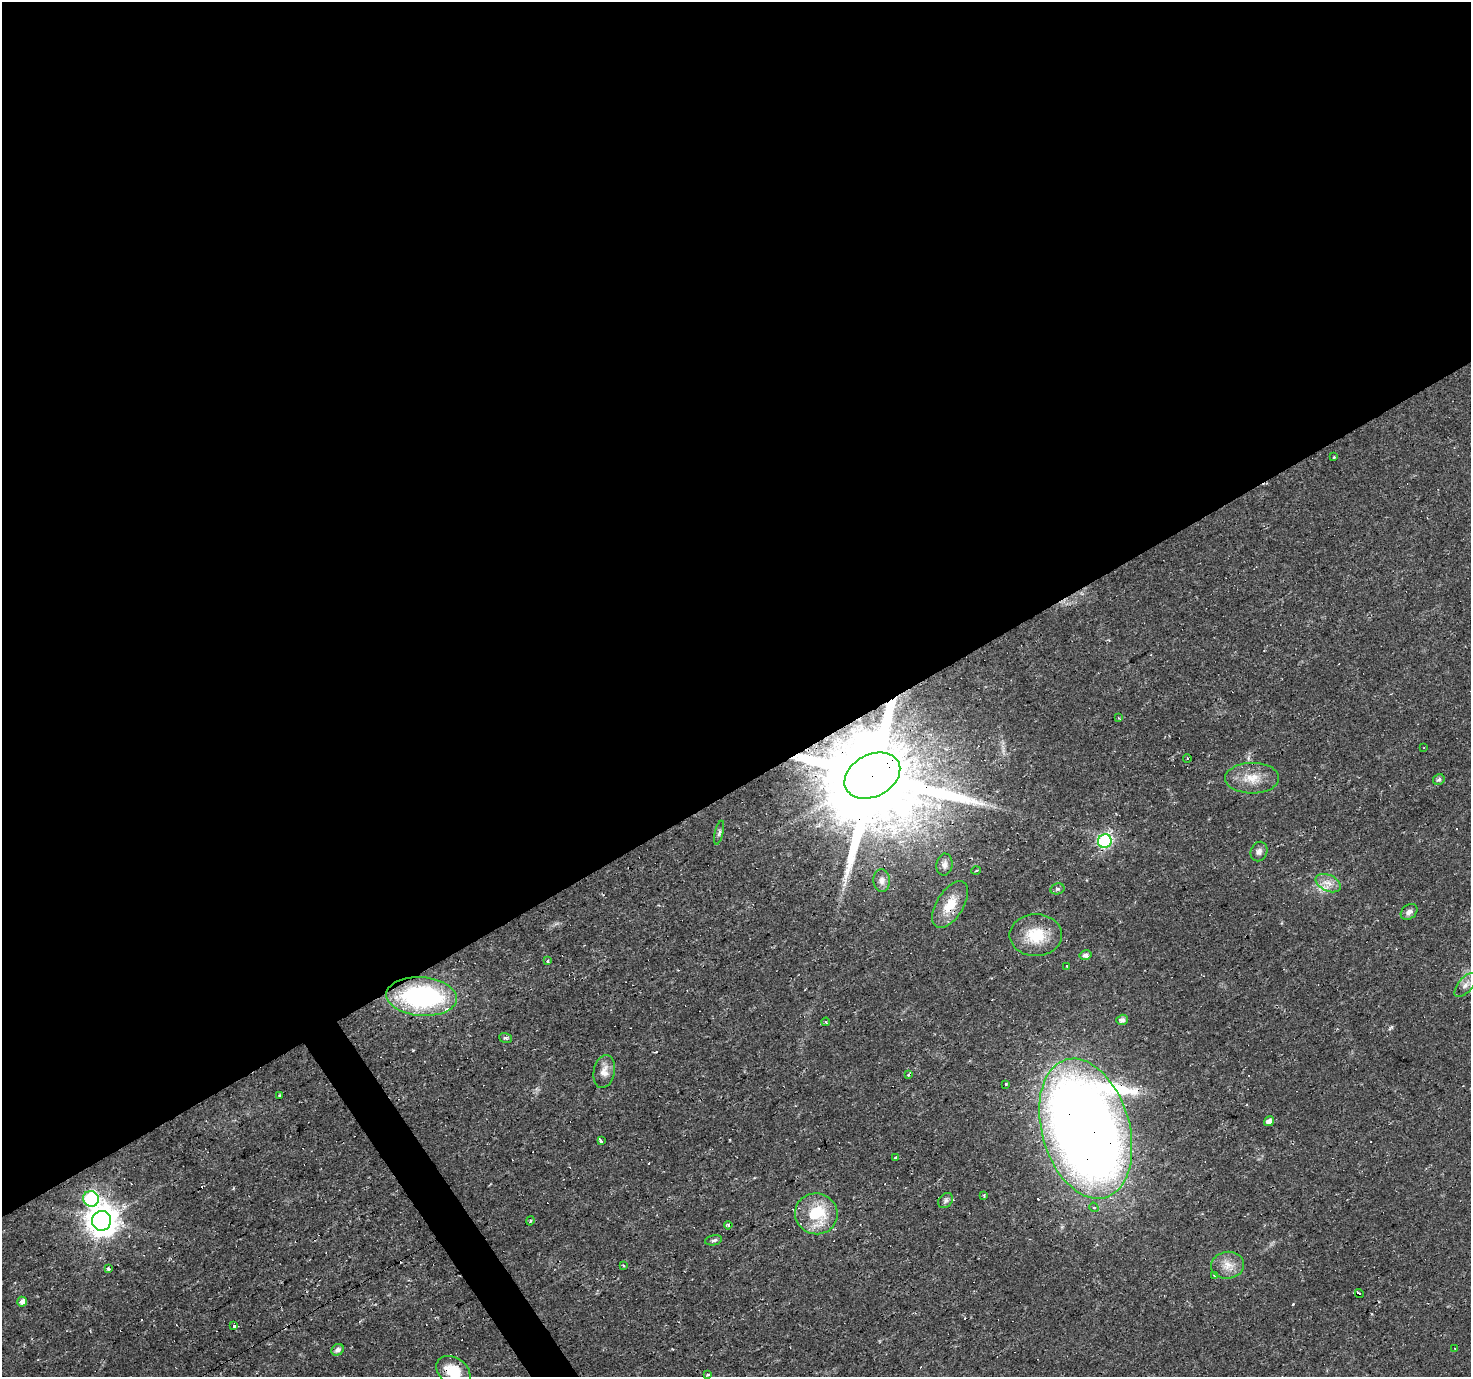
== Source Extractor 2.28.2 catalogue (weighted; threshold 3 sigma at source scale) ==
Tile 2 of 4 x 4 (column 2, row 1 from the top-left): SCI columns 1471-2939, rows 4238-5612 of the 5878 x 5787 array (HDU 1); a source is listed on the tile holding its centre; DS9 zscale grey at full resolution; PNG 1473 x 1379 px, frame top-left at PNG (2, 2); each listed source drawn as its Kron ellipse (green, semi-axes under 4 px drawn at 4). Shown black and unused: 58% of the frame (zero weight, under 2 of 3 exposures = <1% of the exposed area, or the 3 px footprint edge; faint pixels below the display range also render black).
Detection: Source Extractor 2.28.2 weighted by HDU 2 'WHT'; one run over the whole footprint, this tile lists its part. Background 0.0199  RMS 0.0024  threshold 0.011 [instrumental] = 3 sigma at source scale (4.5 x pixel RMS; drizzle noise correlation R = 1.50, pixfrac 1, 0.0396/0.0396 arcsec/px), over >= 5 px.
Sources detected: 62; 7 cosmic-ray / hot-pixel residue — neither listed nor drawn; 1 inside a brighter listed object's ellipse — not listed separately; the other 54 listed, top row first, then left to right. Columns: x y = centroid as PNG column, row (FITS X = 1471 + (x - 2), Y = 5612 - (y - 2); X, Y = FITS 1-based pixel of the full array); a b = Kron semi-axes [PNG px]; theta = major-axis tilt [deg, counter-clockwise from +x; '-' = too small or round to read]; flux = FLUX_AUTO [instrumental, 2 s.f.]
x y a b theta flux
1334 457 3 2 - 0.26
1118 718 3 3 - 0.23
1424 748 3 3 - 0.94
1187 758 4 4 - 0.36
872 776 29 21 28 7200
1252 778 27 15 0 5.1
1439 779 6 5 - 0.71
719 833 12 4 76 0.59
1105 841 7 6 - 35
1259 852 10 8 68 1.1
944 865 11 8 82 1.2
976 870 5 3 - 0.26
882 881 11 8 -88 1.1
1328 883 13 8 -25 2.1
1057 889 7 5 13 0.53
950 905 26 13 58 5.7
1409 912 9 7 38 1.2
1036 935 26 21 0 7.9
1086 955 6 5 - 1.1
548 961 3 3 - 0.65
1067 966 3 2 - 0.93
1465 985 14 7 51 1.7
422 996 35 19 -5 40
1122 1020 6 5 - 1.1
826 1022 4 3 - 0.27
505 1038 6 4 -19 0.44
604 1071 17 10 79 2.2
908 1075 3 3 - 0.46
1006 1084 3 2 - 0.37
280 1095 3 3 - 0.71
1269 1121 5 4 - 1.5
1086 1129 72 44 -74 410
601 1141 4 3 - 1.7
896 1158 3 3 - 1.2
984 1195 4 3 - 0.33
91 1199 8 7 - 33
946 1200 8 6 47 0.68
1094 1207 5 4 - 0.46
816 1214 21 20 - 11
102 1221 10 9 - 380
530 1221 4 3 - 0.36
728 1225 4 4 - 0.4
714 1240 9 5 12 0.61
1228 1265 16 13 7 3.1
624 1266 3 3 - 0.41
108 1269 4 3 - 1.1
1214 1276 3 3 - 0.67
1359 1293 4 3 - 0.85
22 1302 5 5 - 1.6
234 1326 4 3 - 0.84
1455 1348 2 2 - 0.17
338 1350 6 5 - 1.1
453 1371 18 13 -35 6.4
708 1375 3 3 - 0.68
Overlapping masked pixels (flux is a lower limit): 6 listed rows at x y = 872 776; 1252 778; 950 905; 422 996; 1086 1129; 453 1371
Isophote crosses this tile's border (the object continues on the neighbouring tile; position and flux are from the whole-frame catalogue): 1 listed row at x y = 453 1371